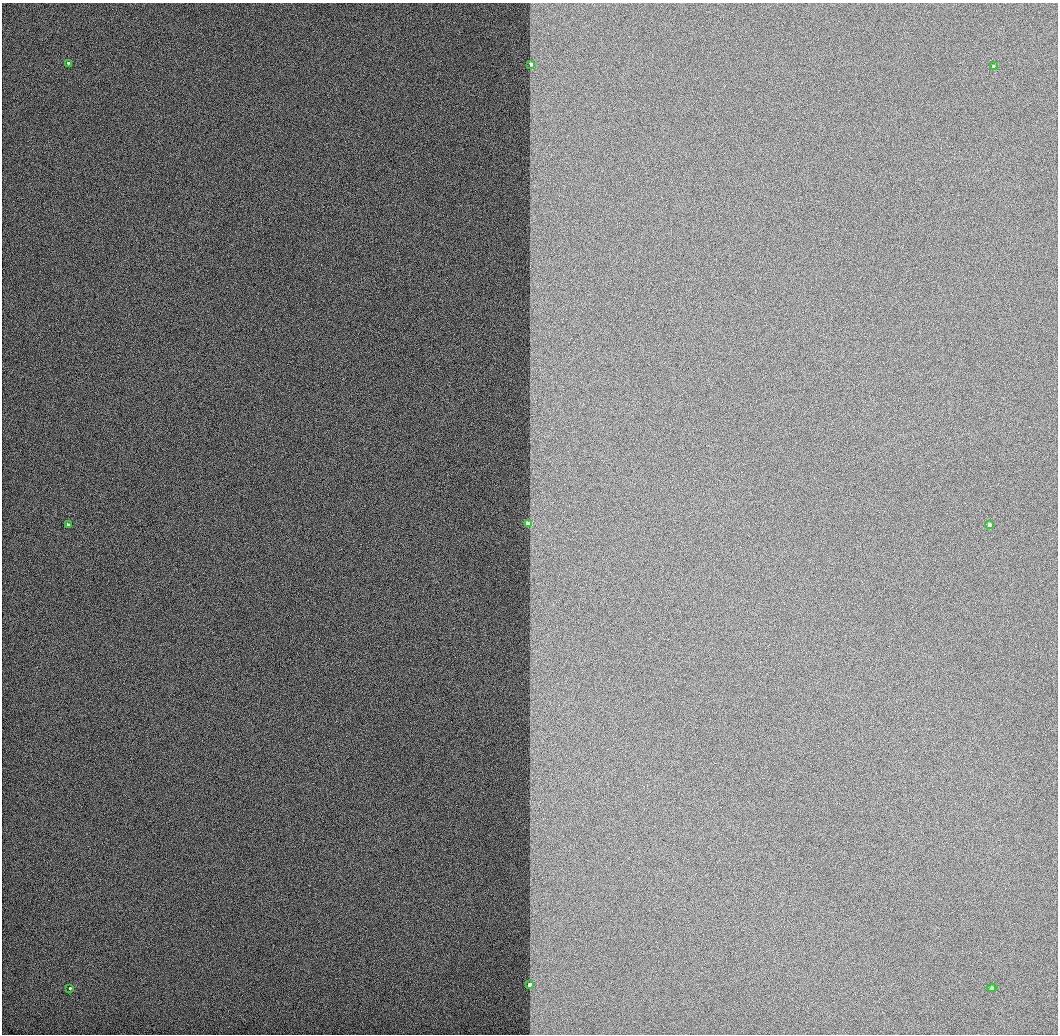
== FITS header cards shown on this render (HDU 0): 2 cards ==
NAXIS1  =                 1056 / Length of Axis 1 (Serial)
NAXIS2  =                 1032 / Length of Axis 2 (Parallel)

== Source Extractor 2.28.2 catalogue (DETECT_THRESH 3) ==
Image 1056 x 1032 px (HDU 0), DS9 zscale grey, 1 PNG px = 1 image px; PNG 1060 x 1036 px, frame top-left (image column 1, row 1032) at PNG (2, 3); each listed source drawn as its Kron ellipse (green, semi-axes under 4 px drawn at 4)
Background 512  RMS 3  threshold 9.08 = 3 sigma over >= 5 px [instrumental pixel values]
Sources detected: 9; all 9 listed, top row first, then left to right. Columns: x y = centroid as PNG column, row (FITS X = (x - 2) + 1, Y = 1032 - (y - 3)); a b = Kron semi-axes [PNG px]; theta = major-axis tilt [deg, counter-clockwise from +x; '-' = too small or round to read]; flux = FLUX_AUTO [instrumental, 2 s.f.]
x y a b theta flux
68 63 3 3 - 490
531 64 3 3 - 1500
993 66 4 4 - 480
528 524 3 3 - 15000
68 525 3 3 - 1900
990 525 4 3 - 2000
530 985 3 3 - 2500
70 988 3 3 - 490
992 988 4 3 - 420